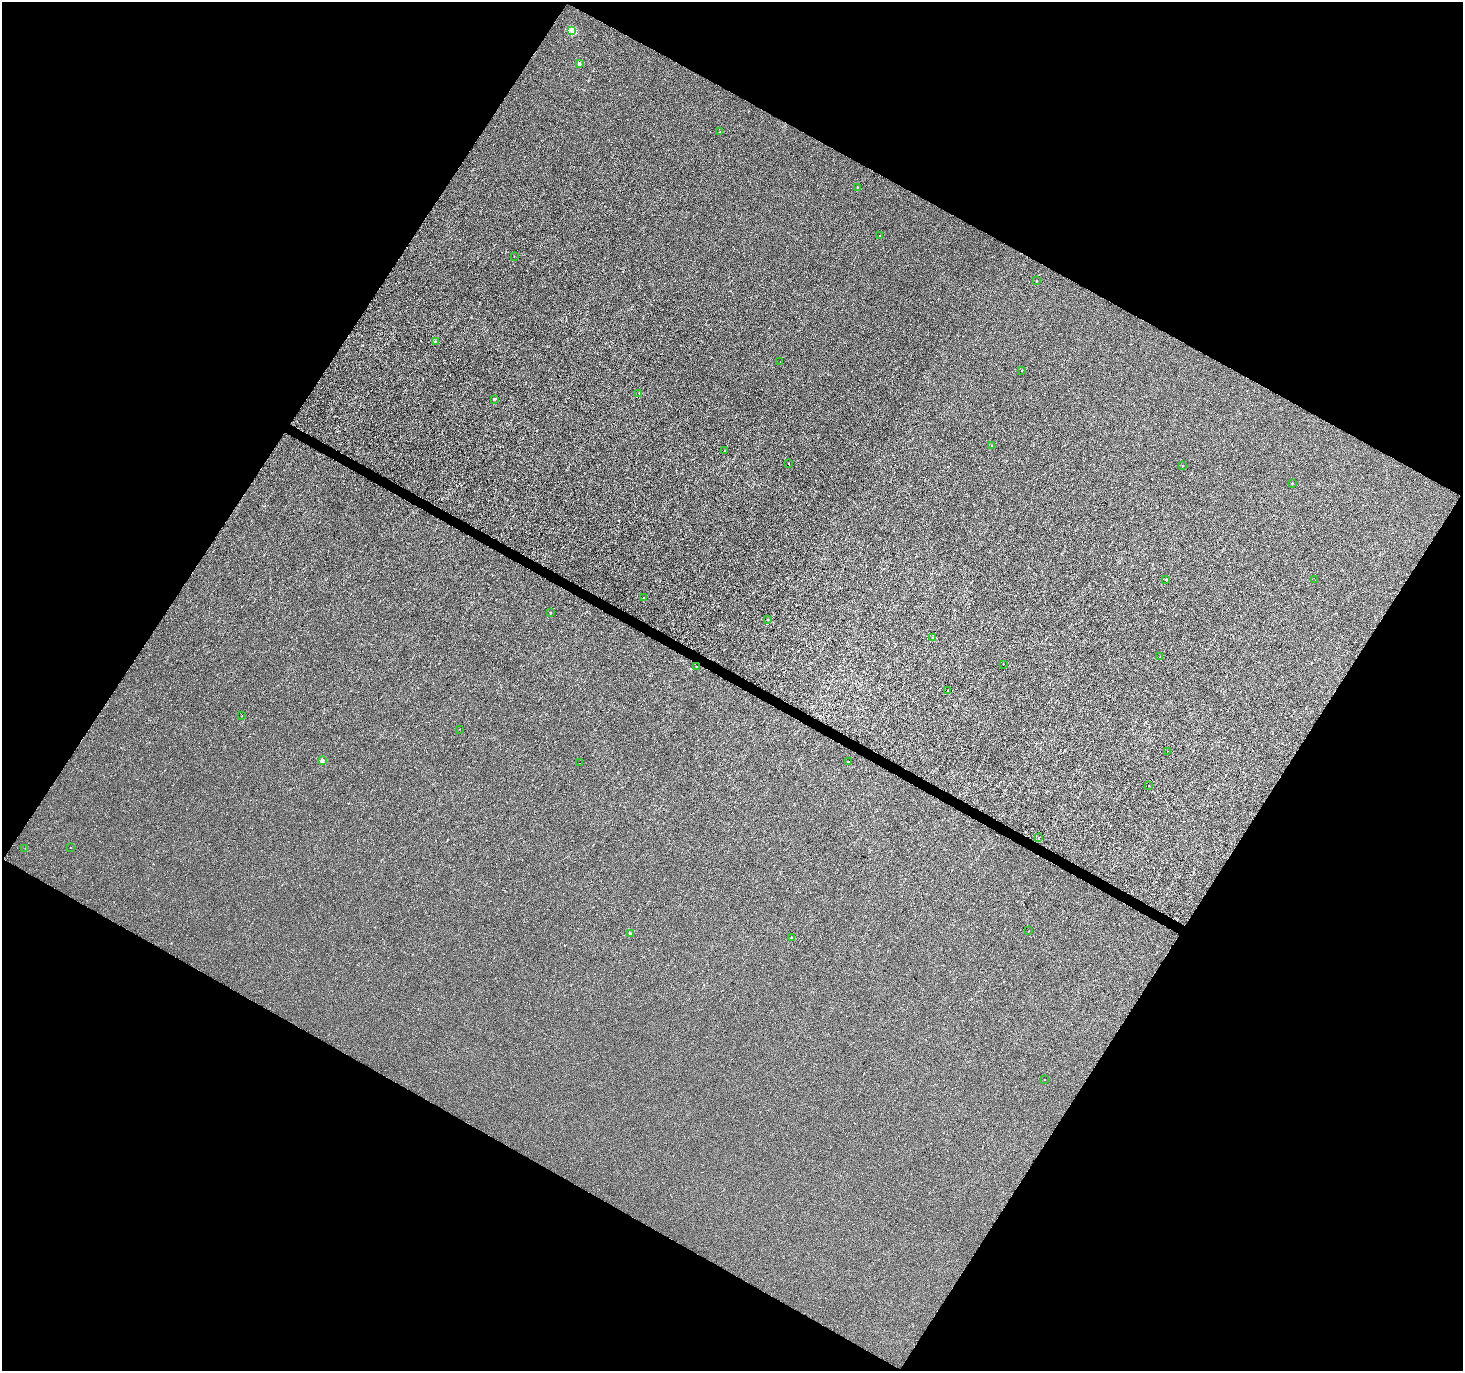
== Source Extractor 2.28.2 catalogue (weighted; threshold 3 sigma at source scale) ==
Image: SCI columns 2-5842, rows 196-5670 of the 5855 x 5932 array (HDU 1 of 3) = the unmasked area's bounding box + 8 px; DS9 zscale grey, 4 x 4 block average (1 PNG px = mean of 4 x 4 image px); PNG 1465 x 1373 px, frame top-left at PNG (2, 2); each listed source drawn as its Kron ellipse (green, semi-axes under 4 px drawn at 4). Shown black and unused: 48% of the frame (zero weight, under 3 of 4 exposures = <1% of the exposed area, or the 3 px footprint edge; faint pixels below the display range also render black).
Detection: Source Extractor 2.28.2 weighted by HDU 2 'WHT'. Background 1.56e-04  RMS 0.0024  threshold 0.0106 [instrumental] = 3 sigma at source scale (4.5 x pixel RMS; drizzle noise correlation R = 1.50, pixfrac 1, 0.0396/0.0396 arcsec/px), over >= 5 px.
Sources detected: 42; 1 cosmic-ray / hot-pixel residue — neither listed nor drawn; the other 41 listed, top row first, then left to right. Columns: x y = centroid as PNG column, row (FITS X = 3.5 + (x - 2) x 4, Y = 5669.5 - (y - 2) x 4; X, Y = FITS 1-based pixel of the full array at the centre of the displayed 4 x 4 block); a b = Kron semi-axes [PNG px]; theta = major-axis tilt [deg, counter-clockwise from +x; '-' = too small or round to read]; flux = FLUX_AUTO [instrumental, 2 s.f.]
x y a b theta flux
572 31 2 2 - 31
579 64 2 2 - 9.4
720 132 2 2 - 0.4
857 187 2 2 - 1.3
880 235 2 2 - 0.41
514 256 2 2 - 0.38
1036 281 2 2 - 1.4
435 342 2 2 - 1.3
780 362 2 2 - 0.26
1022 370 2 2 - 1.1
639 393 2 2 - 1.2
494 399 2 2 - 3.6
992 445 2 2 - 0.7
724 451 2 2 - 0.42
788 463 2 2 - 0.7
1182 466 2 2 - 0.78
1292 483 2 2 - 1.4
1166 580 2 2 - 3.5
1315 580 2 2 - 0.27
644 598 2 2 - 0.68
550 613 2 2 - 1.1
768 619 2 2 - 1.5
932 638 2 2 - 0.69
1160 657 2 2 - 0.73
1003 664 2 2 - 0.36
696 667 2 2 - 1.4
947 690 2 2 - 0.56
242 715 2 2 - 0.27
460 729 2 2 - 0.4
1167 751 2 2 - 0.25
322 760 2 2 - 12
848 761 2 2 - 0.59
579 763 2 2 - 1.3
1149 786 2 2 - 0.67
1039 838 2 2 - 0.88
70 847 2 2 - 0.41
25 848 2 2 - 0.29
1029 931 2 2 - 0.27
630 933 2 2 - 3.9
791 937 2 2 - 1.3
1045 1079 2 2 - 0.63
Diffuse or blended objects may show on this block-average render without a row.